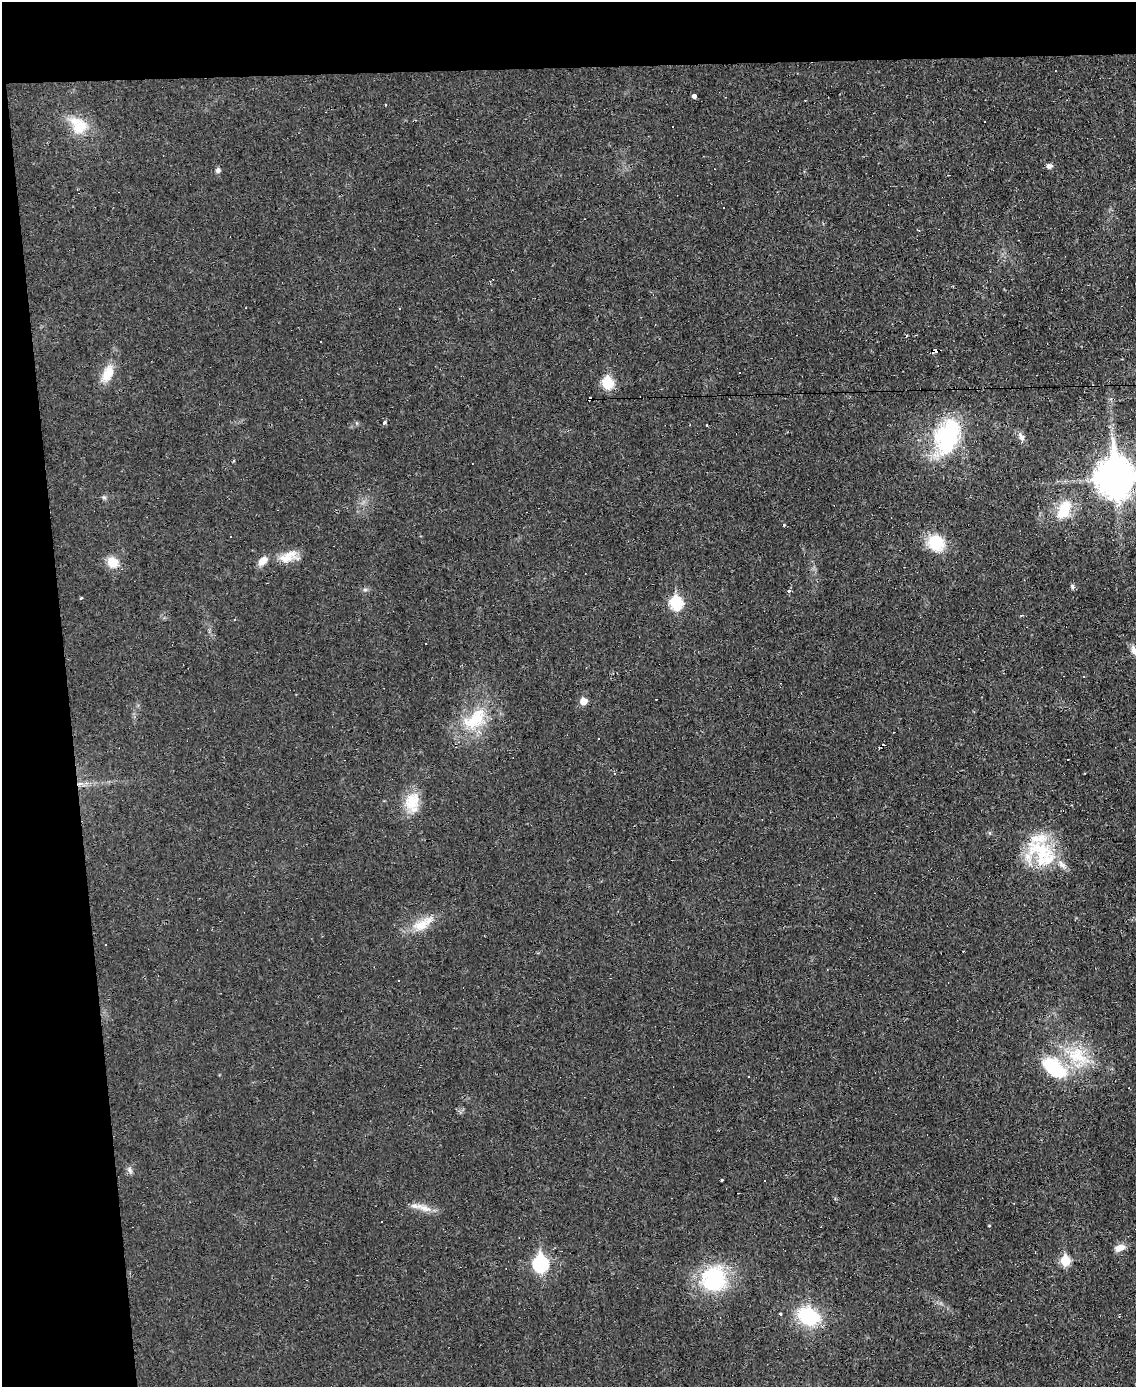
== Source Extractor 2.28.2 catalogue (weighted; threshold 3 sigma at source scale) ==
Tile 1 of 4 x 3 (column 1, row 1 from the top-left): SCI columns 1-1134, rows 2897-4281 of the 4535 x 4512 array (HDU 1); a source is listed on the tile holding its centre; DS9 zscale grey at full resolution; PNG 1138 x 1389 px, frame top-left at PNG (2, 2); no overlay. Shown black and unused: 11% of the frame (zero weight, under 2 of 3 exposures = <1% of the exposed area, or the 3 px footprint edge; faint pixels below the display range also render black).
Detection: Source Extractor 2.28.2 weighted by HDU 2 'WHT'; one run over the whole footprint, this tile lists its part. Background 0.0242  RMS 0.0048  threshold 0.0214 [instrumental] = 3 sigma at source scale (4.5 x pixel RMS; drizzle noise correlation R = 1.50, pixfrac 1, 0.05/0.05 arcsec/px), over >= 5 px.
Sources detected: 68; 15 cosmic-ray / hot-pixel residue — not listed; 2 inside a brighter listed object's ellipse — not listed separately; the other 51 listed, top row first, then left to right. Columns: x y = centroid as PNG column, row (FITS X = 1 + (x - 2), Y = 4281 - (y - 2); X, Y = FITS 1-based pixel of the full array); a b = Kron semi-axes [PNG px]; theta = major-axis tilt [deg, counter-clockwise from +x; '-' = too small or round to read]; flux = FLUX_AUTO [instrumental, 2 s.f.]
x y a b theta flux
694 97 3 3 - 75
78 125 27 20 -47 14
1049 166 7 6 - 1.6
218 170 6 5 - 1.6
948 175 4 2 - 0.6
919 230 3 3 - 0.5
935 350 5 4 - 9.4
739 372 3 3 - 4
108 373 23 12 67 8.8
607 383 7 6 - 29
384 423 5 4 - 1
947 436 44 27 68 48
1021 437 15 7 -63 2.2
1115 477 14 12 -85 1200
104 497 7 4 -1 0.84
1064 509 21 13 63 15
231 536 3 2 - 0.78
936 543 20 18 -53 16
288 557 25 13 20 8
263 561 13 8 47 4
113 562 15 13 -43 6.9
1072 586 7 5 -60 0.92
365 590 7 4 0 0.9
789 591 4 3 - 1.5
81 598 4 3 - 0.45
676 603 7 7 - 44
1021 615 4 3 - 0.48
1134 650 16 7 -68 2.5
1084 676 3 3 - 0.69
583 701 6 6 - 5.8
475 719 40 23 37 25
599 739 3 3 - 1.8
80 784 9 4 9 1.5
412 802 26 19 87 12
1041 852 39 35 -27 31
422 924 31 13 28 11
399 981 3 3 - 4
1078 1057 37 27 -46 26
1054 1068 40 22 -36 27
749 1076 2 2 - 0.33
130 1170 11 5 -59 1.4
722 1180 3 3 - 0.95
765 1181 3 3 - 0.7
424 1208 26 8 -21 5.2
989 1226 3 3 - 0.43
1120 1248 15 8 19 3.7
1065 1261 6 6 - 21
540 1264 8 7 - 85
714 1279 33 32 - 36
780 1314 4 3 - 0.49
808 1316 21 16 -26 32
Overlapping masked pixels (flux is a lower limit): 2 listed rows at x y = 935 350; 80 784
Isophote crosses this tile's border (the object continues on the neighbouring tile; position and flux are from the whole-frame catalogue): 2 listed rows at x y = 1115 477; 1134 650